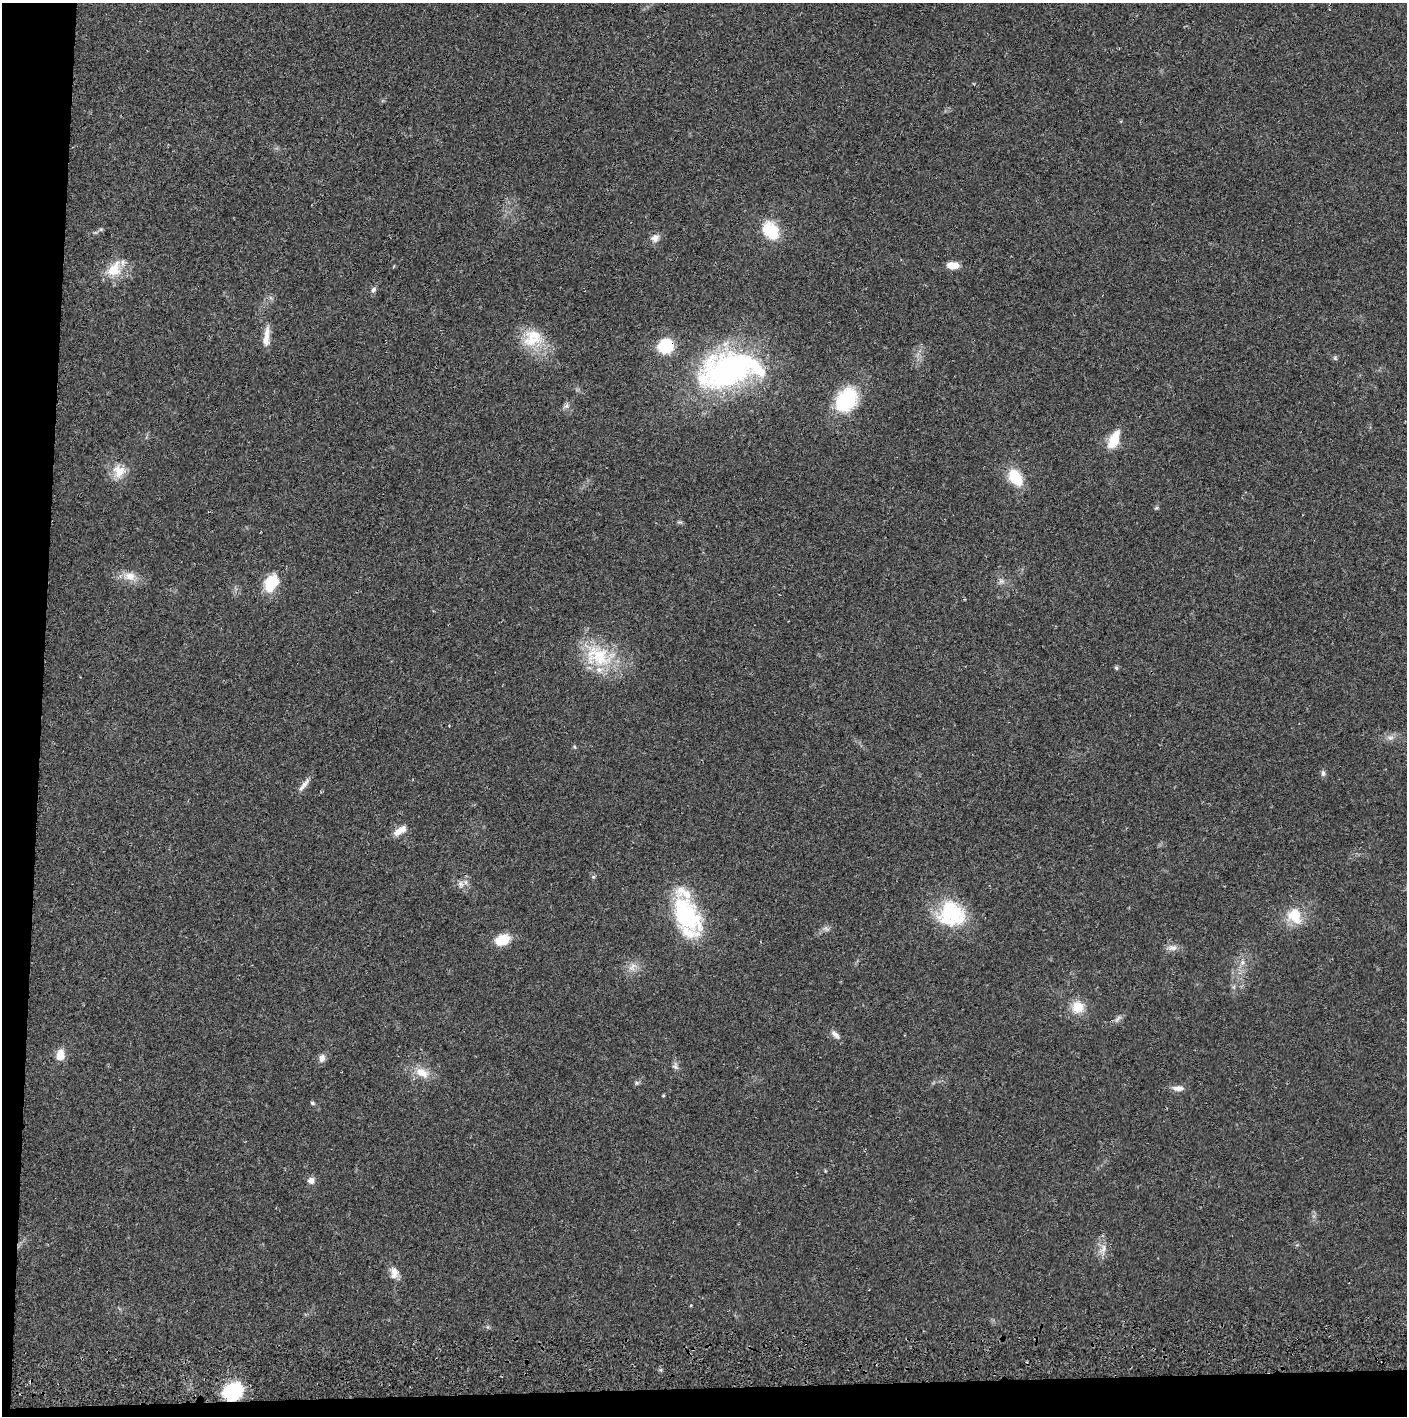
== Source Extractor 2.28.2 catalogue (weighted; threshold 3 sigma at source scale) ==
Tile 7 of 3 x 3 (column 1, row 3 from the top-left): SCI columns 4-1408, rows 56-1469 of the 4226 x 4357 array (HDU 1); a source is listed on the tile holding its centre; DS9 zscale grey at full resolution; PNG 1409 x 1418 px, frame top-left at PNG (2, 3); no overlay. Shown black and unused: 5% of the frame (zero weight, under 2 of 3 exposures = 3% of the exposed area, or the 3 px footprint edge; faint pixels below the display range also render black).
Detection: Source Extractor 2.28.2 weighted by HDU 2 'WHT'; one run over the whole footprint, this tile lists its part. Background 0.0213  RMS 0.0035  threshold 0.0156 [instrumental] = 3 sigma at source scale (4.5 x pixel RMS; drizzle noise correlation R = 1.50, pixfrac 1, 0.05/0.05 arcsec/px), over >= 5 px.
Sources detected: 59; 1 too faint to see at this stretch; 1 cosmic-ray / hot-pixel residue — not listed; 5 inside a brighter listed object's ellipse — not listed separately; the other 52 listed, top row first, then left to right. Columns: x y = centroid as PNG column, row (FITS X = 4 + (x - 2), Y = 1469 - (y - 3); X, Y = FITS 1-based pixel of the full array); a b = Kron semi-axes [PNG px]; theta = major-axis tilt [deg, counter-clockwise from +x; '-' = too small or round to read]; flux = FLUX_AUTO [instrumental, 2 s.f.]
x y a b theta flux
771 231 14 10 -54 18
655 238 12 10 44 2.2
952 265 14 8 -2 3.9
114 269 24 16 53 8.5
373 290 9 6 57 1
266 337 27 7 82 3.9
531 340 31 17 -8 11
666 346 10 9 - 24
1335 358 6 5 - 0.62
730 370 69 40 16 88
846 399 29 21 54 23
566 406 10 6 22 1.1
1114 440 19 10 66 8.8
119 471 20 17 -86 6
1016 477 14 10 -56 14
1156 508 6 4 43 0.51
680 522 7 5 9 0.57
130 576 19 12 -4 4.5
271 583 21 14 58 10
598 656 45 31 -17 22
1116 668 5 5 - 0.69
1390 738 11 6 -3 1.5
575 747 6 3 -70 0.4
1323 773 8 6 -81 0.93
304 785 24 6 52 2.2
400 830 19 9 32 3.5
593 877 6 4 43 0.47
461 884 11 7 -58 1.9
951 914 30 27 -22 25
687 915 49 25 -59 36
1295 915 19 16 -74 9.5
826 929 10 6 -49 1.1
502 940 16 11 23 7.6
1172 947 14 8 4 2
1242 962 8 5 71 1.2
632 967 14 9 46 2.8
1078 1007 14 13 - 7.1
1118 1018 13 5 41 1.2
835 1035 15 7 -45 1.8
60 1055 11 8 78 4.9
322 1058 10 8 77 2
675 1066 11 7 -75 1.3
422 1073 21 12 -31 5.5
637 1083 7 5 21 0.71
1178 1088 16 7 -1 2.2
663 1095 4 3 - 0.38
312 1103 5 5 - 0.67
311 1180 8 8 - 2
1103 1249 16 8 62 2.7
394 1273 16 10 -87 3
691 1305 5 3 - 0.32
233 1392 17 14 29 25
Overlapping masked pixels (flux is a lower limit): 3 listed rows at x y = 666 346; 400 830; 233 1392